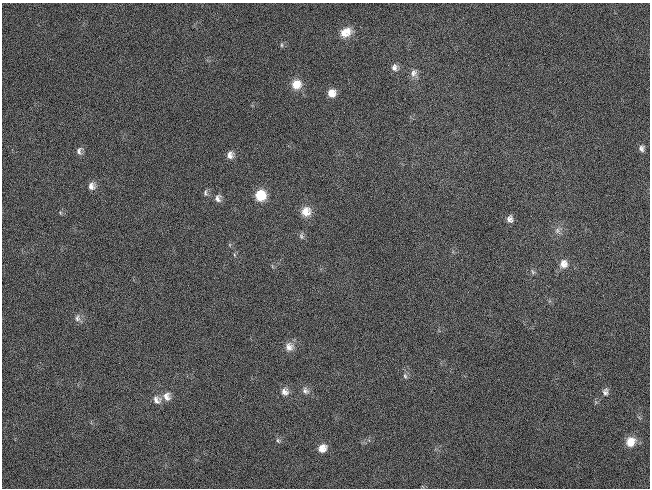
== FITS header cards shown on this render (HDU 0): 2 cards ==
NAXIS1  =                  648 / length of data axis 1
NAXIS2  =                  486 / length of data axis 2

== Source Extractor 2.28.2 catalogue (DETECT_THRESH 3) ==
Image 648 x 486 px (HDU 0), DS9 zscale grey, 1 PNG px = 1 image px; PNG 652 x 490 px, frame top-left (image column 1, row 486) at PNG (2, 3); no overlay
Background 118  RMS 26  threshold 78.3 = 3 sigma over >= 5 px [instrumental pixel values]
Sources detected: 31; all 31 listed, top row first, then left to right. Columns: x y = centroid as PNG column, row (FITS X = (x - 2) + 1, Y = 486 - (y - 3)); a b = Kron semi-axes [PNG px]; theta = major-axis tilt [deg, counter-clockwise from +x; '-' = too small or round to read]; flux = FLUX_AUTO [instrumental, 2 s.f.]
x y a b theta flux
346 32 15 11 25 24000
282 45 6 4 -90 2400
394 67 10 8 87 8400
414 73 12 9 66 9700
296 84 11 11 - 24000
331 93 8 8 - 16000
641 148 8 7 - 6000
79 151 10 7 84 7300
230 155 9 7 81 9900
91 186 9 8 - 10000
205 193 9 5 89 4400
260 195 10 10 - 45000
218 198 10 7 80 8100
306 211 12 12 - 22000
510 219 8 7 - 7600
557 230 9 6 89 6900
301 236 10 6 -90 4800
235 255 5 3 - 2100
564 264 11 10 - 15000
533 272 7 5 -71 3300
77 318 11 7 89 7600
289 347 12 12 - 13000
405 376 8 5 -79 4500
305 391 10 8 -53 7900
285 392 10 10 - 11000
605 392 10 7 81 6500
166 396 11 10 - 13000
157 400 12 10 -24 12000
278 440 7 5 -69 3400
631 442 10 9 - 26000
322 448 9 8 - 16000